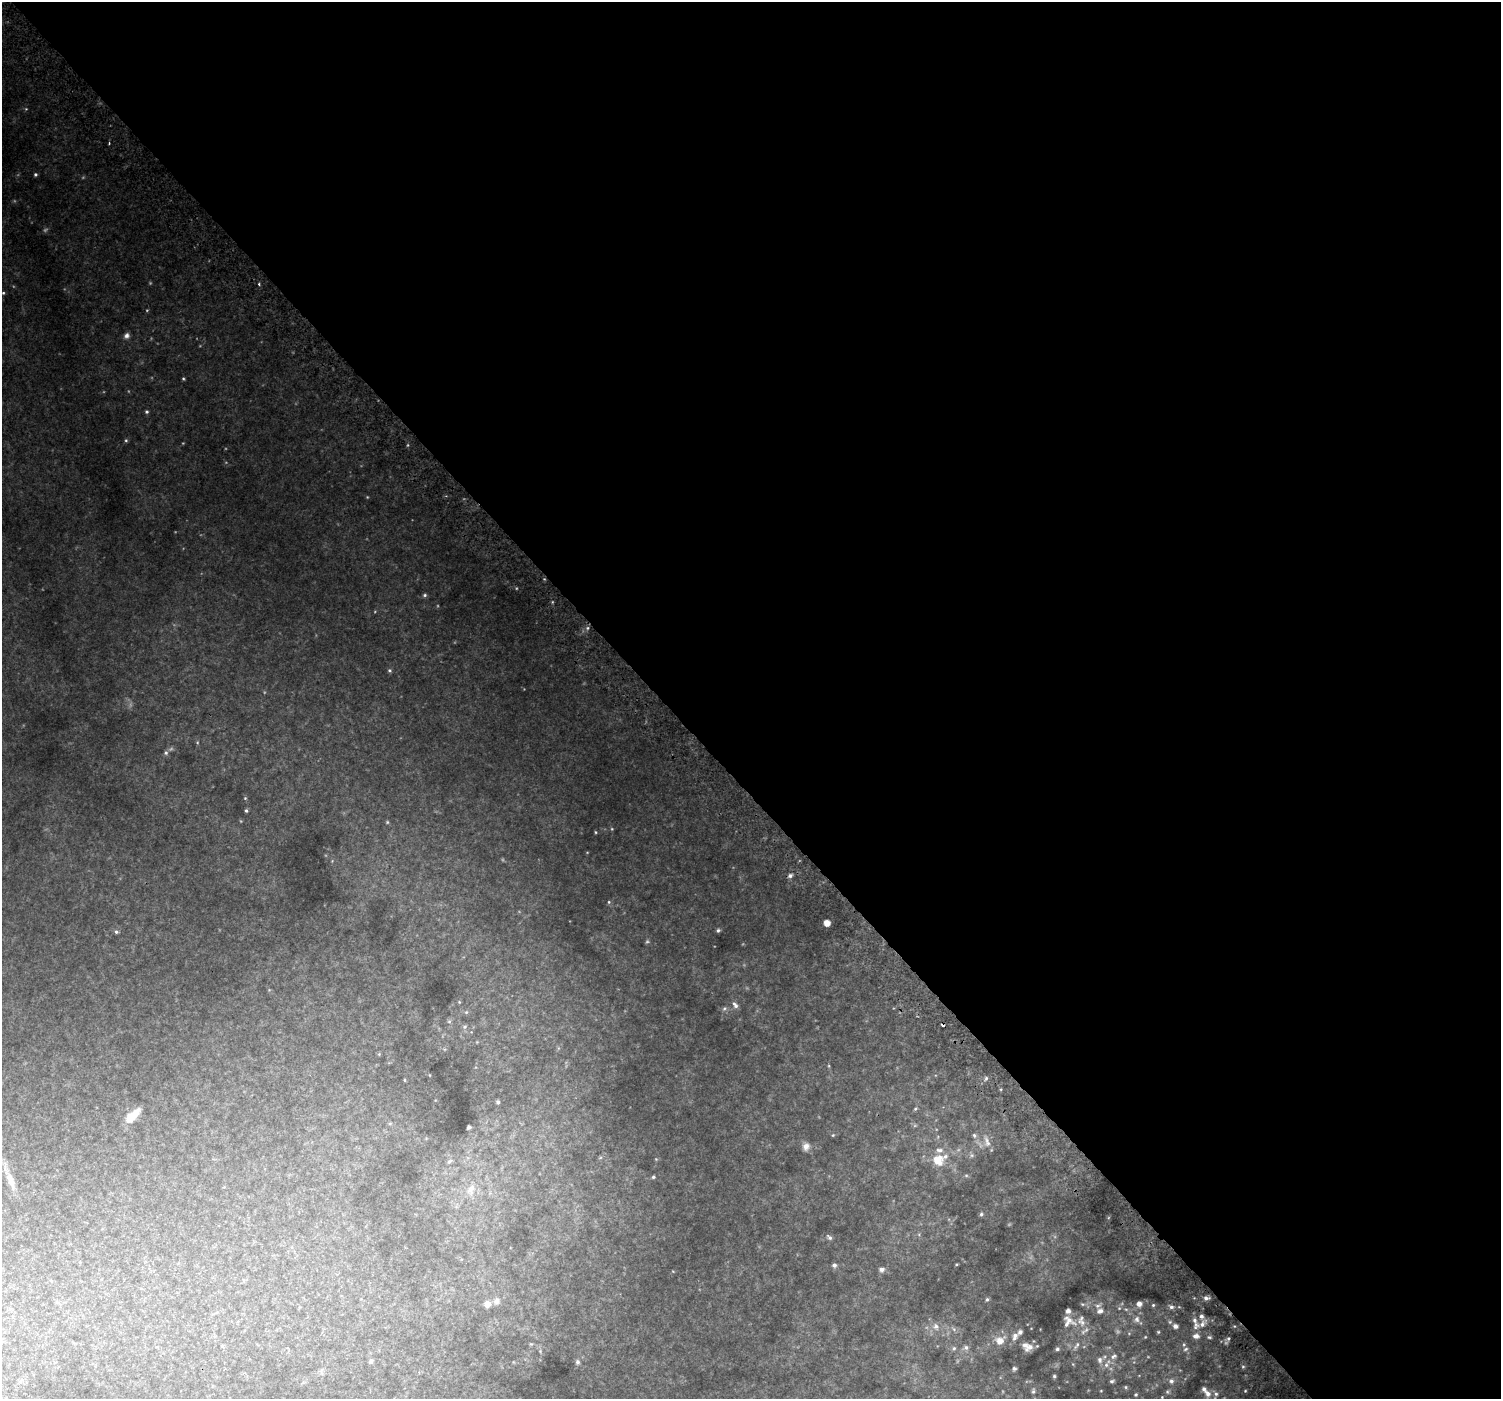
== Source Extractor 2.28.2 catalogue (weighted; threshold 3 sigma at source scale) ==
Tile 8 of 4 x 4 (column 4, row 2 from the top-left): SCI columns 4547-6045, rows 3072-4468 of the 6107 x 6073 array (HDU 1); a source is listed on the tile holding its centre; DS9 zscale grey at full resolution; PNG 1503 x 1401 px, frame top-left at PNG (2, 2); no overlay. Shown black and unused: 56% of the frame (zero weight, under 2 of 3 exposures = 3% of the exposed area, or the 3 px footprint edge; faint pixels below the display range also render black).
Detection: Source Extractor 2.28.2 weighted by HDU 2 'WHT'; one run over the whole footprint, this tile lists its part. Background 0.0548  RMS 0.0081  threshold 0.0365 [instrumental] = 3 sigma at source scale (4.5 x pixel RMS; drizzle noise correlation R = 1.50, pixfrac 1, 0.0396/0.0396 arcsec/px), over >= 5 px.
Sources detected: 203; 57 too faint to see at this stretch — not listed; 19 inside a brighter listed object's ellipse — not listed separately; the other 127 listed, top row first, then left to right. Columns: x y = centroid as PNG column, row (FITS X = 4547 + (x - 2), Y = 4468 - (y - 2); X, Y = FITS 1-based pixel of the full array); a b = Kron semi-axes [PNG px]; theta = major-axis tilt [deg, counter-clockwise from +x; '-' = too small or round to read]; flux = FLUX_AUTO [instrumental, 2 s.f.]
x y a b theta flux
26 109 5 4 - 1.1
109 143 3 3 - 1.2
35 174 4 4 - 1.7
259 284 3 3 - 1.3
3 293 4 4 - 1.2
126 336 8 7 - 4.1
183 379 3 3 - 1.1
146 412 5 5 - 1.7
126 440 5 5 - 1.3
544 579 5 5 - 1
425 595 5 5 - 1.9
552 602 5 4 - 1
587 628 7 6 - 2.6
390 670 6 5 - 1.6
166 753 6 5 - 2.2
245 798 4 4 - 0.94
246 811 3 3 - 1.4
387 822 5 5 - 1.2
612 829 5 4 - 1
595 832 3 3 - 0.88
332 861 6 4 46 1
790 876 7 6 - 2.9
609 902 5 5 - 1.5
827 923 5 5 - 11
718 930 4 4 - 1.8
116 932 6 5 - 1.9
269 990 5 4 - 0.79
459 1002 4 4 - 0.81
735 1005 10 6 -54 3.7
724 1008 8 6 44 2.2
466 1012 6 5 - 1.5
449 1021 7 6 - 1.6
943 1025 3 3 - 4.9
465 1027 7 6 - 2
477 1042 4 4 - 0.73
558 1048 7 4 -90 1.3
379 1054 5 4 - 0.98
829 1066 6 4 -74 1
430 1075 4 2 - 0.55
986 1078 6 5 - 1.8
404 1080 3 3 - 0.81
1001 1089 5 3 - 0.86
498 1102 5 5 - 1.9
915 1109 6 5 - 1.4
133 1115 17 7 43 20
390 1123 6 4 1 1.1
469 1127 4 4 - 2.7
833 1135 5 4 - 1.2
974 1135 7 6 - 2.4
938 1137 6 4 88 1.4
986 1141 21 11 -78 10
806 1146 11 9 -88 6.2
971 1155 11 8 -76 3.8
600 1157 6 5 - 1.1
656 1159 5 4 - 0.91
938 1160 17 15 -35 21
449 1161 8 5 26 2
966 1176 7 6 - 1.6
9 1177 39 7 -69 13
653 1177 5 5 - 1.7
471 1190 19 12 70 14
490 1193 8 6 82 2.4
981 1214 6 5 - 2
919 1234 6 5 - 1.5
829 1237 8 5 -36 2.3
292 1247 6 4 -89 1.2
956 1264 3 3 - 0.85
834 1265 5 5 - 3
882 1269 6 6 - 4
673 1271 4 3 - 0.62
1206 1298 8 5 3 3.7
987 1300 6 5 - 1.7
496 1301 9 8 - 4.6
487 1304 8 8 - 5.6
1083 1304 12 5 0 2.1
1139 1304 8 7 - 5.1
1098 1305 13 9 25 5.4
1153 1305 5 5 - 1.3
1171 1307 8 6 -21 3.2
1179 1307 6 4 -17 1
1126 1309 7 5 -20 2.4
1136 1319 13 11 52 7.3
1194 1320 7 6 - 3.4
1069 1321 17 13 -23 9.5
1170 1322 7 6 - 2.2
1202 1324 17 8 44 6.9
1175 1326 5 5 - 4.6
1234 1326 5 4 - 1.1
936 1327 13 10 -55 7.5
953 1329 10 6 -52 3.2
1084 1331 18 8 39 7.5
1158 1332 5 4 - 1.3
1129 1333 7 5 -69 1.6
1015 1336 12 9 71 5.5
1145 1337 4 4 - 1
1209 1337 7 5 -9 1.9
1228 1339 10 6 35 2.6
1000 1340 12 10 18 12
531 1344 6 4 0 1.1
222 1346 5 4 - 1.1
1076 1346 17 7 58 5.5
1030 1347 11 6 44 5.8
954 1348 7 6 - 2.3
966 1348 9 8 - 4.1
1057 1349 5 4 - 1.9
1186 1349 10 7 37 3.4
540 1351 7 5 -61 1.4
1113 1356 12 9 39 6.5
371 1361 8 7 - 2.5
513 1362 5 3 - 0.66
578 1362 8 6 -80 2.9
1106 1365 11 9 -89 8
1243 1367 6 5 - 1.6
1014 1369 5 4 - 2
321 1371 13 8 -88 4
1139 1375 5 4 - 0.86
1054 1376 4 3 - 1.4
1112 1381 7 6 - 2.4
1171 1381 9 8 - 5.2
303 1382 8 4 10 1.6
1126 1387 6 6 - 1.7
1033 1391 9 7 81 2.7
1101 1391 5 4 - 0.9
1245 1391 4 3 - 0.94
1168 1392 10 8 12 3.4
1208 1393 13 9 -87 7.5
1136 1395 6 5 - 2
Overlapping masked pixels (flux is a lower limit): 2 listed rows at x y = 544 579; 943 1025
Isophote crosses this tile's border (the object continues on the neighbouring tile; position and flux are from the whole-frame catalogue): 1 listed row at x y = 1208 1393